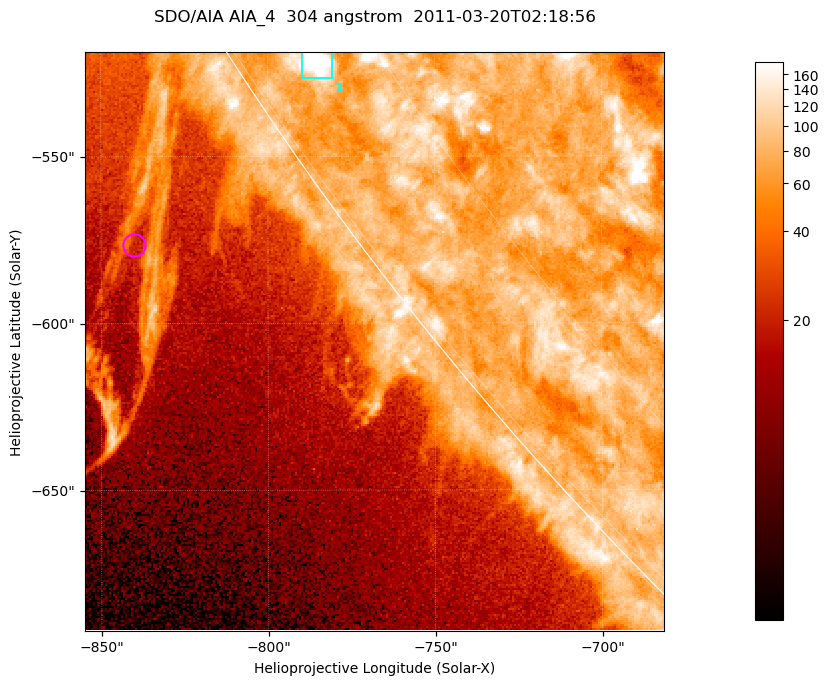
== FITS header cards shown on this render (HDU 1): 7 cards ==
TELESCOP= 'SDO/AIA '           / For AIA: SDO/AIA
INSTRUME= 'AIA_4   '           / For AIA: AIA_ATA1, AIA_ATA2, AIA_ATA3 or AIA_AT
WAVELNTH=                  304 / [angstrom] Wavelength
WAVEUNIT= 'angstrom'           / Wavelength unit: angstrom
DATE-OBS= '2011-03-20T02:18:56.127' / [ISO] Date when observation started; ISO 8
CTYPE1  = 'HPLN-TAN'           / CTYPE1; Typically HPLN
CTYPE2  = 'HPLT-TAN'           / CTYPE2; Typically HPLT

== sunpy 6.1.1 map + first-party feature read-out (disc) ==
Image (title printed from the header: SDO/AIA AIA_4  304 angstrom  2011-03-20T02:18:56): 289 x 289 px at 0.6 arcsec/px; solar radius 964 arcsec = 1606 px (partial field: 0.4% of the solar disc is inside the frame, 38% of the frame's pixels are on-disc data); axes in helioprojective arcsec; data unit not stated in the header (colour bar unlabelled)
Orientation: roll -0.132 deg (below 1 deg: not rotated)
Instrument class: DISC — disc imager (sunpy class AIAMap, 304 A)
Bright regions (active regions / flare kernels): reference = the on-disc median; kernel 3 px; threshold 5 sigma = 97.2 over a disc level ~77.7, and >= 1.15x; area >= 83 px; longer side >= 3 px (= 1.8 arcsec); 1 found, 1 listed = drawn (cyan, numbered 1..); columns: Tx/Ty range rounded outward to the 2 arcsec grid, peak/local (2 s.f.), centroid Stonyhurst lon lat
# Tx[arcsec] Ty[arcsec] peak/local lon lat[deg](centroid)
1 -790..-780 -528..-518 3.7 -80 -34
Off-limb structures (1.02-1.3 R_sun): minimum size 41 px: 3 found; the strongest spans PA ~120..125 deg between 1.02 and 1.11 R_sun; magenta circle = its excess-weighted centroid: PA ~125 deg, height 1.06 R_sun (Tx ~-840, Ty ~-576 arcsec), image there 1.6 x the reference